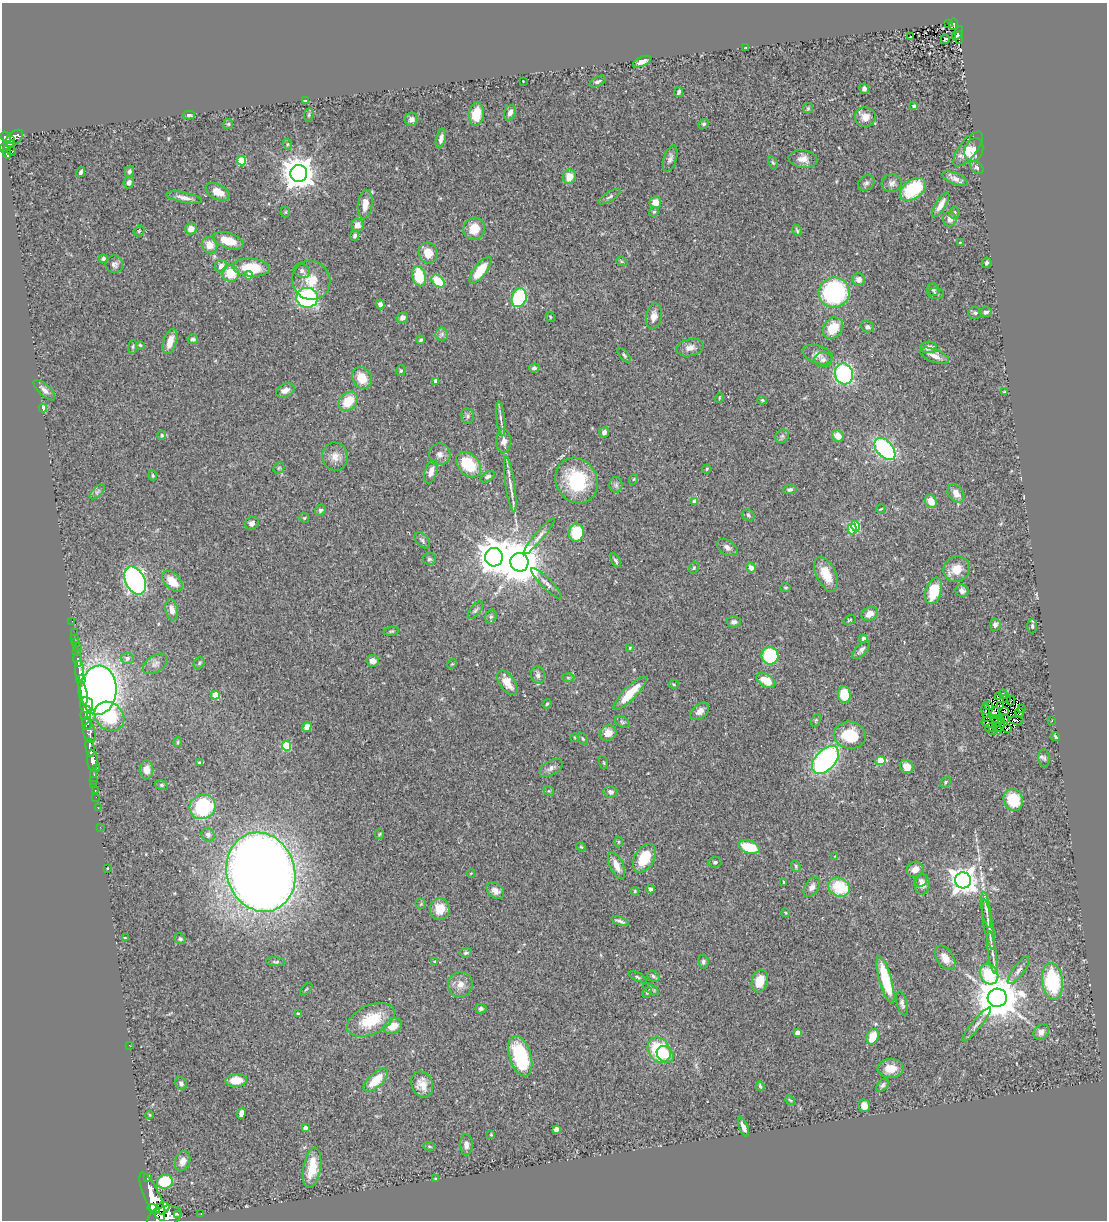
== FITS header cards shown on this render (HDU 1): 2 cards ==
NAXIS1  =                 1105
NAXIS2  =                 1218

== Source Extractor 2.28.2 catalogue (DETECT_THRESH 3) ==
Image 1105 x 1218 px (HDU 1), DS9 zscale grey, 1 PNG px = 1 image px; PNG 1109 x 1222 px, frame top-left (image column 1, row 1218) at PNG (2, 3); each listed source drawn as its Kron ellipse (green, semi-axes under 4 px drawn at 4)
Background 0.629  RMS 0.054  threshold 0.163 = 3 sigma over >= 5 px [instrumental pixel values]
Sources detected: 363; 4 with non-positive FLUX_AUTO (blend fragments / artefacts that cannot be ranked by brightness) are neither listed nor drawn; the other 359 listed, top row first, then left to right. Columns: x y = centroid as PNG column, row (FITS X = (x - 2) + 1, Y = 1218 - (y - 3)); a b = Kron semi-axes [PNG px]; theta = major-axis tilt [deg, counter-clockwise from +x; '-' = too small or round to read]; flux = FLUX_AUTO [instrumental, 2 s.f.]
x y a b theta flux
948 23 3 2 - 11
953 24 5 4 - 96
958 33 8 3 59 39
910 37 3 2 - 3.9
959 37 6 2 89 20
945 39 5 3 - 4.3
746 47 4 3 - 2.7
642 62 10 4 24 25
523 81 2 2 - 2.3
598 82 9 5 27 9.1
864 89 5 5 - 10
679 92 5 4 - 8.8
305 101 4 3 - 5.8
914 106 4 4 - 6.6
808 108 5 5 - 5
510 113 8 5 68 19
476 114 12 7 85 84
189 115 6 4 -1 5.7
309 115 7 4 83 6
865 117 10 10 - 36
411 119 7 6 - 18
228 124 5 5 - 5
703 124 5 4 - 6.1
6 137 6 4 -47 460
14 138 10 6 40 420
441 138 10 4 75 16
10 139 4 2 - 130
287 144 5 3 - 4.6
7 146 8 3 30 250
968 149 21 8 52 49
974 150 12 9 69 41
12 151 5 2 - 14
7 152 6 3 -77 170
670 158 14 6 72 15
803 159 14 9 -9 29
241 161 4 4 - 160
773 163 7 4 -62 5
977 167 8 5 -41 9.1
129 171 6 4 75 8.3
81 172 5 3 - 7.2
299 173 8 8 - 6400
569 177 7 6 - 47
955 179 14 5 -23 19
129 182 6 5 - 11
866 183 9 7 36 11
892 183 10 9 - 18
913 189 14 9 38 190
218 192 13 7 -25 50
184 197 18 5 -12 22
609 197 13 4 31 10
655 202 6 6 - 47
365 204 14 7 83 40
941 205 14 5 58 29
285 212 5 5 - 4.6
654 212 5 4 - 5
954 213 6 5 - 9.2
950 219 7 7 - 24
357 225 6 6 - 25
191 229 6 5 - 24
474 229 11 10 - 68
797 230 6 3 -65 5
139 231 6 4 45 5.1
355 236 5 4 - 7.1
228 241 16 7 -17 63
960 243 3 3 - 3.3
209 245 8 7 - 37
428 253 10 9 - 51
104 259 4 4 - 8.7
622 262 6 4 -19 4.8
987 263 5 4 - 7.9
114 264 9 8 - 13
221 266 6 6 - 23
251 268 19 9 -4 130
480 270 16 6 52 85
302 271 9 7 -33 15
230 273 9 8 - 88
249 275 4 4 - 40
419 276 10 6 -77 150
859 279 6 6 - 18
311 280 20 19 - 74
438 281 7 5 -42 100
933 290 6 6 - 6.8
834 292 15 15 - 580
936 293 8 5 -4 6.7
307 298 11 10 - 650
519 298 9 7 70 240
380 304 5 4 - 16
986 312 6 4 0 11
975 313 7 6 - 7.6
654 316 13 8 80 27
550 317 5 4 - 3.8
402 318 6 5 - 16
867 327 7 5 -18 9.4
833 328 11 9 55 88
442 334 7 6 - 11
193 339 5 5 - 10
421 340 4 3 - 5.2
170 341 13 6 72 44
140 345 4 4 - 3.9
133 347 7 3 81 5.2
929 347 8 5 2 21
690 348 14 8 13 24
818 354 16 9 -19 26
624 355 9 4 -50 6.8
934 356 15 6 -20 25
823 360 9 7 7 17
534 368 5 4 - 8.3
401 371 5 4 - 5.6
844 374 10 9 - 490
362 378 11 9 -58 61
436 381 4 4 - 35
44 390 14 5 -43 18
285 390 10 6 24 22
1004 392 4 3 - 3.4
719 398 5 3 - 3.2
762 400 4 4 - 4.3
348 401 11 8 45 89
43 408 4 4 - 83
468 416 8 6 -83 9.9
501 418 17 3 -83 14
604 432 5 5 - 13
162 435 4 4 - 6.9
782 436 7 6 - 9.1
838 436 6 5 - 40
504 441 12 7 -90 25
885 449 13 8 -49 510
440 454 11 11 - 21
335 457 14 13 - 34
468 465 15 10 -46 150
279 468 6 5 - 5
707 469 5 4 - 4.3
431 472 12 6 71 27
153 476 5 3 - 3.7
488 477 8 4 32 9.3
634 479 5 3 - 3
577 480 23 20 -59 240
510 485 28 4 -82 31
616 485 8 6 -89 9.8
790 489 7 4 9 9.7
97 492 9 4 45 8.2
956 493 10 7 -52 26
695 501 4 4 - 30
931 501 7 5 -54 46
881 509 4 2 - 2.7
320 510 6 5 - 8.2
748 515 7 5 -31 7
304 518 5 4 - 4.3
252 523 7 6 - 16
855 526 5 4 - 160
852 529 5 4 - 220
576 533 9 7 88 160
539 536 23 4 50 19
422 540 9 6 -45 9.6
727 547 11 7 -33 16
494 557 9 9 - 6100
429 559 7 6 - 7.5
616 561 8 4 -59 7.6
519 562 9 9 - 14000
694 568 6 4 68 5
751 568 5 4 - 22
957 569 13 12 - 59
826 574 19 9 -64 66
135 580 15 9 -63 1300
172 581 12 7 -45 66
547 583 21 5 -45 19
786 588 5 4 - 4.7
934 591 13 8 73 120
962 591 7 6 - 13
172 610 10 6 -80 27
475 610 10 5 52 8.9
869 614 8 6 29 28
491 616 7 5 72 8.6
849 620 7 4 20 4.6
72 621 2 2 - 9.4
734 622 7 5 1 11
995 625 6 5 - 12
1032 626 7 4 -90 7.8
391 631 8 3 8 4.3
74 633 2 2 - 12
74 638 3 2 - 11
863 639 4 4 - 21
75 642 3 3 - 41
78 647 2 2 - 11
630 648 4 3 - 2.9
861 650 11 5 45 14
77 652 3 3 - 240
770 656 9 8 - 230
127 658 6 5 - 15
78 660 7 3 -81 250
373 661 6 5 - 22
199 663 6 5 - 5.9
155 664 14 8 33 19
452 664 5 4 - 4.2
80 671 10 4 -86 1600
538 675 8 7 - 14
568 678 6 4 -2 5.5
81 680 4 3 - 650
766 680 10 6 -32 63
507 683 14 7 -55 45
674 684 5 3 - 4
98 690 24 18 86 2900
83 693 12 4 -79 3400
630 693 22 6 45 93
844 694 8 6 -82 94
1003 694 5 2 - 20
215 695 4 4 - 110
999 696 3 3 - 3.4
1006 699 3 2 - 2.2
1011 700 5 3 - 0.79
547 704 5 4 - 4
87 705 8 6 -84 2300
1001 705 2 2 - 3.7
989 706 3 2 - 3.7
1021 708 2 2 - 0.59
700 711 11 7 39 20
986 711 7 2 -85 5.5
1004 711 5 3 - 3.5
1020 712 5 3 - 2.9
86 713 7 5 69 620
995 713 6 2 -87 2.5
91 715 5 3 - 270
109 716 16 13 -44 250
986 717 2 2 - 1.6
1004 718 5 2 - 9.7
816 720 7 4 66 4.8
996 720 5 3 - 4.1
1016 720 7 2 -2 3.3
1052 720 3 2 - 2
622 722 8 5 -26 7.1
992 722 11 6 2 2.7
87 723 7 5 -86 820
1000 725 7 3 76 2.7
307 727 5 4 - 27
990 727 5 2 - 4.8
997 728 7 3 -65 5.6
1007 728 4 2 - 3.7
992 731 3 3 - 4.2
90 732 10 6 -81 630
608 733 8 7 - 39
850 735 16 13 -9 130
574 737 4 2 - 2.9
1056 737 4 3 - 5.5
583 739 7 3 -54 4.5
178 742 5 4 - 4.8
286 746 5 4 - 170
90 748 9 4 -81 1500
1044 758 9 5 -84 9
92 760 10 5 -87 1300
825 760 17 10 47 750
880 760 5 4 - 91
199 763 3 3 - 4.1
604 763 7 3 -71 4
907 767 7 6 - 41
97 768 3 2 - 110
551 768 13 7 31 17
146 769 9 7 88 27
94 775 4 3 - 51
94 780 2 2 - 11
945 782 6 4 45 5.4
94 784 2 2 - 13
161 785 6 5 - 5.5
95 790 3 2 - 28
549 791 6 4 -41 4.5
610 792 7 6 - 9.7
96 797 2 2 - 8.6
1013 800 11 9 -68 100
203 807 13 12 - 290
98 808 2 2 - 15
100 827 2 2 - 6.5
379 834 5 4 - 4.4
208 835 7 6 - 12
619 842 5 3 - 3.9
581 847 5 4 - 4.2
749 847 11 6 -16 140
835 856 2 2 - 2
644 858 15 10 59 110
715 862 7 5 7 8.4
616 865 14 6 -65 37
796 866 6 4 -70 5
108 868 2 2 - 2.3
915 869 9 7 30 25
261 872 40 34 -72 6700
471 873 4 2 - 2.5
921 880 7 6 - 9.2
963 880 8 8 - 3800
784 882 3 2 - 2.9
922 885 10 7 85 23
812 887 11 6 57 18
839 887 11 9 -28 150
650 889 4 4 - 15
495 891 10 7 -40 21
635 891 4 4 - 4.3
421 904 5 5 - 5.1
440 909 11 10 - 50
986 910 18 4 -81 16
786 913 4 3 - 3.5
620 921 9 3 -21 12
988 925 25 5 -80 27
125 938 4 3 - 4.2
180 939 6 5 - 7.4
992 952 21 4 -83 20
466 953 6 5 - 7.3
945 958 13 8 -57 37
276 962 10 4 -5 6.9
435 962 4 3 - 8.8
703 962 7 5 -79 9.6
1019 970 16 5 53 18
989 974 11 9 -62 200
653 976 6 5 - 7.3
637 977 10 3 -24 6.1
886 980 25 6 -74 170
760 981 11 8 72 54
1052 981 18 10 -83 280
460 984 13 12 - 32
306 989 7 3 44 3.7
651 989 9 4 -29 7.2
647 993 6 4 62 5.1
997 998 9 9 - 14000
902 1003 12 5 -76 12
481 1009 5 4 - 7.7
298 1014 4 3 - 5.9
371 1020 25 14 25 140
977 1024 21 5 51 19
393 1026 10 7 26 48
797 1032 4 4 - 26
1041 1032 8 7 - 20
873 1037 8 5 69 74
130 1046 3 2 - 7.4
659 1050 13 11 -57 220
665 1054 9 7 -41 39
520 1056 21 10 -73 240
891 1068 13 9 1 50
236 1080 11 6 3 59
376 1080 15 7 43 87
181 1083 6 5 - 11
422 1084 13 10 -67 44
882 1085 7 5 49 9.2
760 1086 5 3 - 4.7
790 1100 6 3 -43 3.7
864 1106 6 5 - 23
241 1113 6 4 74 22
149 1115 4 3 - 3.3
744 1127 10 4 -67 21
305 1128 4 4 - 17
556 1129 4 4 - 17
491 1135 4 3 - 3.7
466 1145 10 6 -88 17
429 1146 6 4 -7 5
183 1161 10 7 68 23
312 1168 20 8 80 79
147 1178 3 3 - 70
435 1178 3 2 - 2
165 1182 8 7 - 150
152 1197 26 7 -66 5400
162 1208 7 5 32 1200
154 1209 6 4 -18 1100
178 1214 3 2 - 170
201 1214 3 2 - 11
164 1217 17 10 19 4100
At the frame edge (FLAGS 8, measured only in part): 1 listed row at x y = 164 1217
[4 non-positive-flux detections neither listed nor drawn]